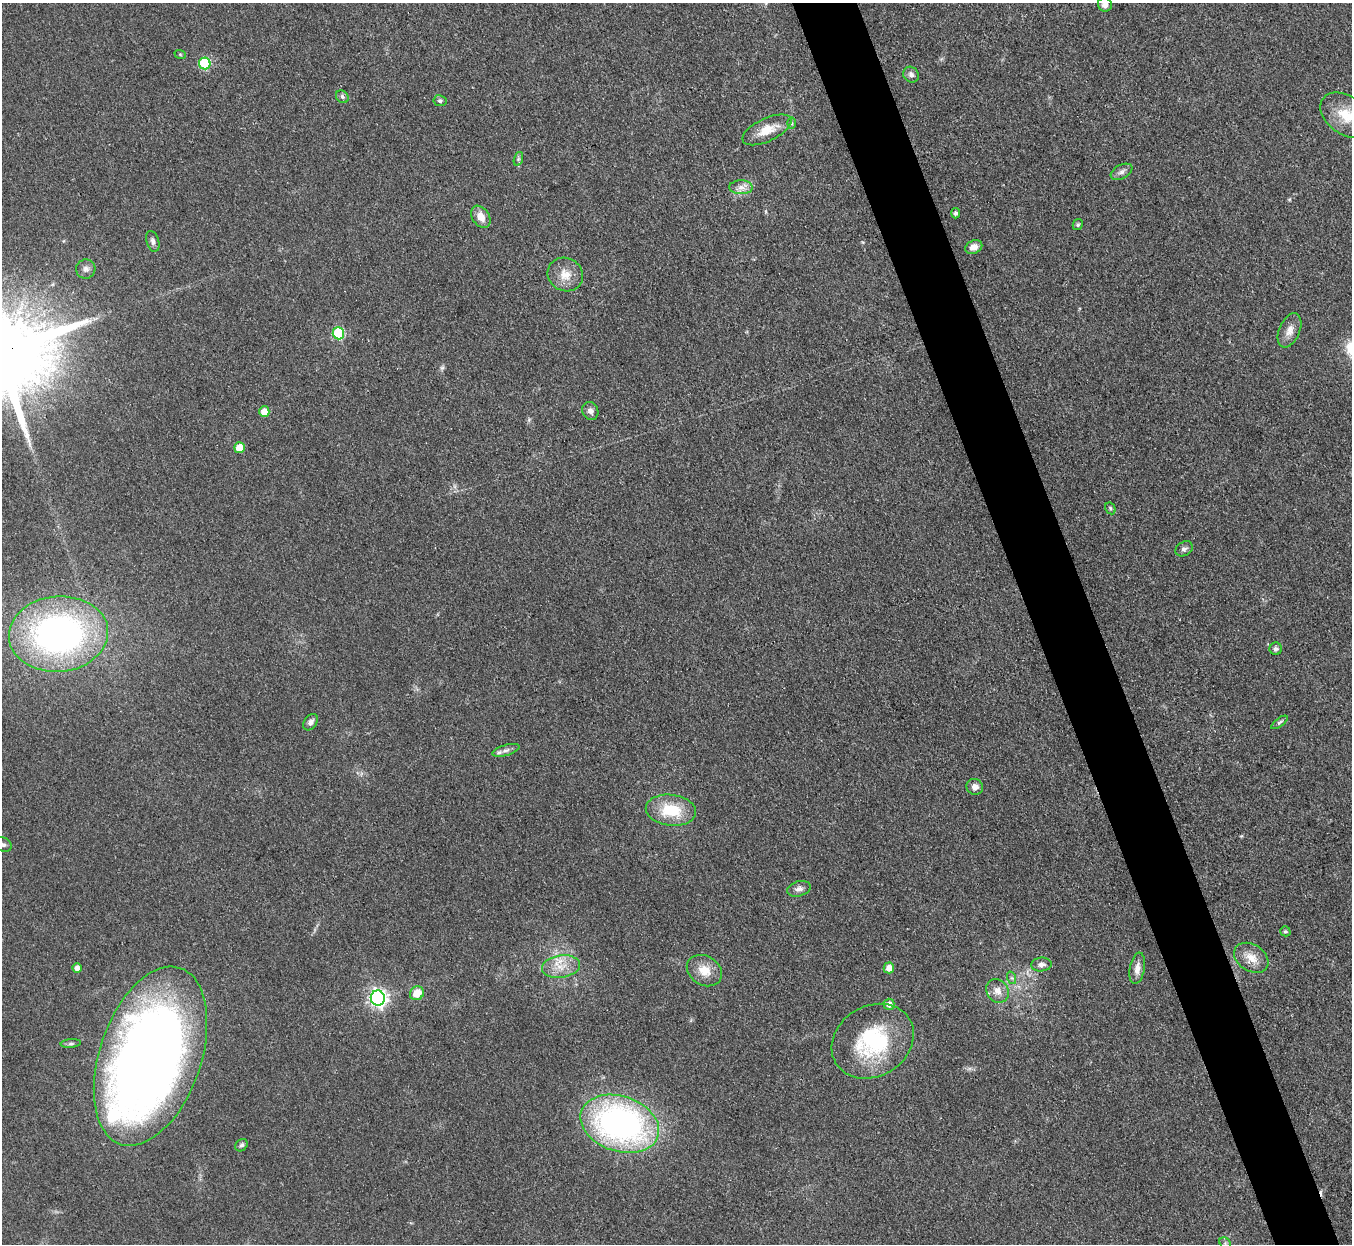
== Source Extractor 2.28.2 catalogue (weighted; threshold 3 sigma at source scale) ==
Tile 6 of 4 x 4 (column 2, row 2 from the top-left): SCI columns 1354-2703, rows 2758-3999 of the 5406 x 5391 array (HDU 1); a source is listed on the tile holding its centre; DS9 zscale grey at full resolution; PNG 1354 x 1246 px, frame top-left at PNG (2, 3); each listed source drawn as its Kron ellipse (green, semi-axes under 4 px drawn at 4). Shown black and unused: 5% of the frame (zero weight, under 3 of 4 exposures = <1% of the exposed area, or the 3 px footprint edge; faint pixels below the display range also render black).
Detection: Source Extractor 2.28.2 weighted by HDU 2 'WHT'; one run over the whole footprint, this tile lists its part. Background 0.0857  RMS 0.0062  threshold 0.0278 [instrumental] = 3 sigma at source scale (4.5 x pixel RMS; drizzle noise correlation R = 1.50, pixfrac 1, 0.05/0.05 arcsec/px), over >= 5 px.
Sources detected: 56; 1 cosmic-ray / hot-pixel residue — neither listed nor drawn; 1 inside a brighter listed object's ellipse — not listed separately; the other 54 listed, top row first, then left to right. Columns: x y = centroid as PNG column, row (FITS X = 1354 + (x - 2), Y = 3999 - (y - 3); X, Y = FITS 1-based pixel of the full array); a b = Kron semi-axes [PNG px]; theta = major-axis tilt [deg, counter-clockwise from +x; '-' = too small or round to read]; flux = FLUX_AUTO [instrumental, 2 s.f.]
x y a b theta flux
1105 5 7 6 - 3.3
180 54 6 3 -19 0.72
205 63 6 5 - 40
911 75 8 7 - 2.5
342 97 7 5 -48 1.6
440 101 7 5 -10 1.4
1346 115 28 19 -36 18
791 123 6 4 -89 0.98
767 130 26 11 25 12
518 159 7 4 71 1.2
1122 172 11 7 27 2.5
741 187 11 7 -1 3.9
956 213 5 4 - 1.7
481 217 12 8 -56 6.3
1078 225 6 5 - 1
153 241 11 6 -73 2.2
974 247 9 6 25 3.9
86 269 9 9 - 3
565 275 18 16 -31 9.7
1289 330 18 10 67 5.7
338 333 6 5 - 50
590 411 9 8 - 3
264 412 5 5 - 9.2
240 448 5 5 - 12
1110 508 6 5 - 1
1184 549 9 7 31 2.1
58 634 50 38 5 230
1276 649 6 6 - 1.9
311 722 9 6 57 2.8
1279 722 9 4 37 1.3
506 750 14 5 16 2.7
975 787 8 8 - 3.9
671 810 25 15 -7 25
3 845 9 6 -29 2.1
799 889 12 7 15 3.3
1285 931 5 4 - 1.1
1251 958 18 13 -33 9.4
1041 964 10 7 7 2.5
561 967 19 11 8 11
77 968 5 4 - 3.4
889 968 5 5 - 5.7
1137 968 16 7 80 4.7
704 971 18 14 -31 10
1012 978 6 4 -71 1
997 991 12 10 -57 5.3
417 993 7 6 - 11
378 998 7 7 - 240
889 1004 5 5 - 4.3
873 1041 43 35 31 62
71 1043 10 4 5 1.3
150 1056 93 50 71 770
620 1124 40 27 -19 230
241 1145 7 5 47 1.5
1225 1243 6 5 - 1.3
Overlapping masked pixels (flux is a lower limit): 1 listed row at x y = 150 1056
Isophote crosses this tile's border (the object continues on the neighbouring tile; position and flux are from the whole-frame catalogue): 4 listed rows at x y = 1105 5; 1346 115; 3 845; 150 1056